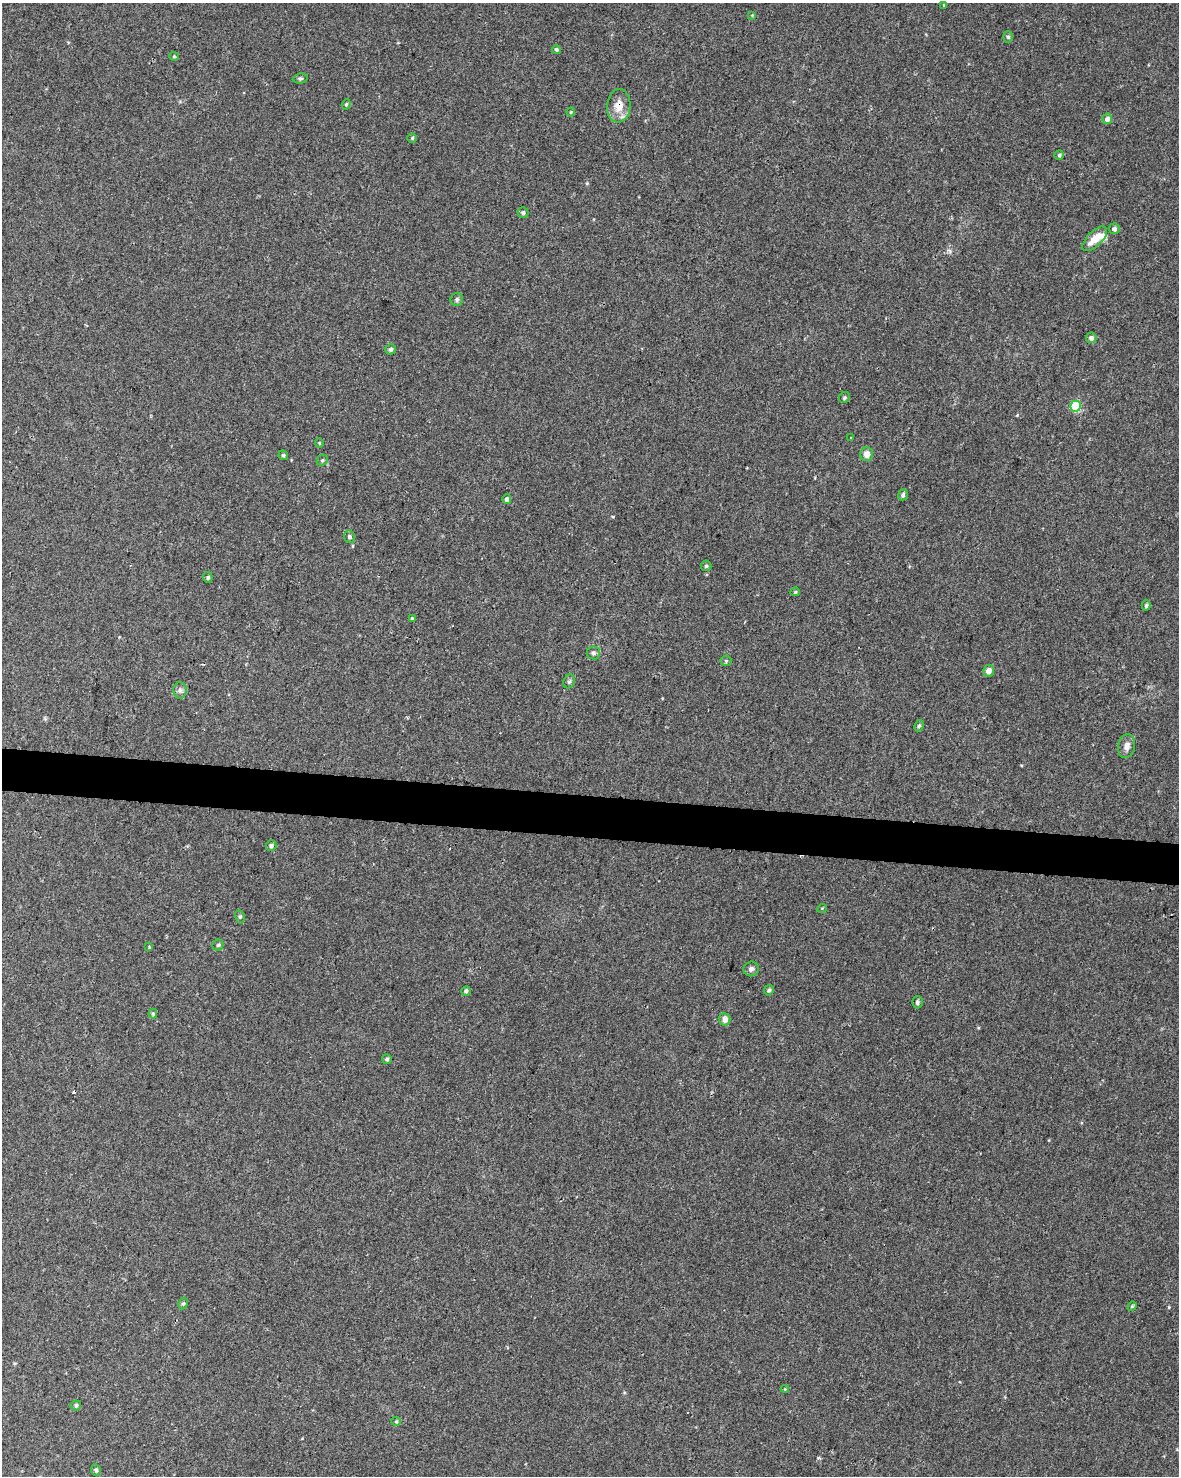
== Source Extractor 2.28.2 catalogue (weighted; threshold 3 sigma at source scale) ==
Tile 7 of 4 x 3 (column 3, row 2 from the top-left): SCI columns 2362-3538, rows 1760-3233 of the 4715 x 4936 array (HDU 1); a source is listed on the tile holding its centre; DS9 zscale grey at full resolution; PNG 1181 x 1478 px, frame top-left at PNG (2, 3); each listed source drawn as its Kron ellipse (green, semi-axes under 4 px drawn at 4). Shown black and unused: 3% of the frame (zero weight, under 2 of 3 exposures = <1% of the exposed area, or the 3 px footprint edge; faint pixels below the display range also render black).
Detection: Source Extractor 2.28.2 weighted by HDU 2 'WHT'; one run over the whole footprint, this tile lists its part. Background 0.045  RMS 0.0065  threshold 0.0291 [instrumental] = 3 sigma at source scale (4.5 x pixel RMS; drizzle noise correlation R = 1.50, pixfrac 1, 0.0396/0.0396 arcsec/px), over >= 5 px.
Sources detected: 62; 1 inside a brighter object's white glare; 3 cosmic-ray / hot-pixel residue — neither listed nor drawn; the other 58 listed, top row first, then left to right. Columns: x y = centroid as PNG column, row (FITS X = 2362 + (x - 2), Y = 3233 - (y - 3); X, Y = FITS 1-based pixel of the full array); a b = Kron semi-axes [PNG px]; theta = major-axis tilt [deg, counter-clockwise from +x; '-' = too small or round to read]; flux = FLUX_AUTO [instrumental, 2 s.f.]
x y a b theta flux
944 5 3 3 - 0.56
752 15 4 4 - 0.61
1008 37 5 5 - 1.1
556 50 4 4 - 1.3
174 56 4 4 - 0.79
300 78 7 5 6 1.3
346 104 5 4 - 0.98
619 106 17 11 85 9.3
571 112 4 4 - 0.69
1107 119 5 5 - 3.6
412 138 5 5 - 0.94
1059 155 4 4 - 1
523 213 5 5 - 1.4
1114 229 5 5 - 1.8
1095 239 16 7 44 8.7
457 299 6 6 - 1.5
1091 338 5 5 - 2.4
391 349 5 5 - 1.7
844 398 6 5 - 1.3
1076 406 5 5 - 36
851 438 3 2 - 0.44
319 443 4 4 - 0.64
867 454 7 6 - 4.8
283 455 5 4 - 1.3
322 460 6 5 - 0.83
903 495 5 5 - 1.8
507 499 5 4 - 2.1
349 537 6 5 - 1.6
706 566 5 5 - 1.1
208 577 5 4 - 1.2
795 592 5 4 - 0.9
1146 605 5 4 - 1.2
412 619 3 3 - 1.6
593 653 7 6 - 1.7
726 661 5 5 - 0.9
989 671 5 5 - 4.5
569 681 7 5 68 1.3
180 690 8 6 -90 2
919 726 6 4 62 1.1
1127 746 12 8 78 4
271 846 5 5 - 1.7
822 908 5 3 - 0.55
240 917 6 5 - 1.1
218 945 5 5 - 1.1
149 947 4 3 - 0.61
751 969 8 7 - 2.1
769 990 5 4 - 1.3
466 991 5 4 - 1.4
917 1002 6 5 - 1.5
153 1013 5 4 - 0.93
725 1019 6 5 - 4
387 1059 5 5 - 1.2
183 1304 6 4 60 1.2
1132 1306 4 3 - 0.67
785 1389 4 4 - 0.57
76 1405 5 5 - 1.5
396 1421 5 4 - 0.74
96 1470 6 4 -84 1.6
Overlapping masked pixels (flux is a lower limit): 1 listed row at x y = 619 106